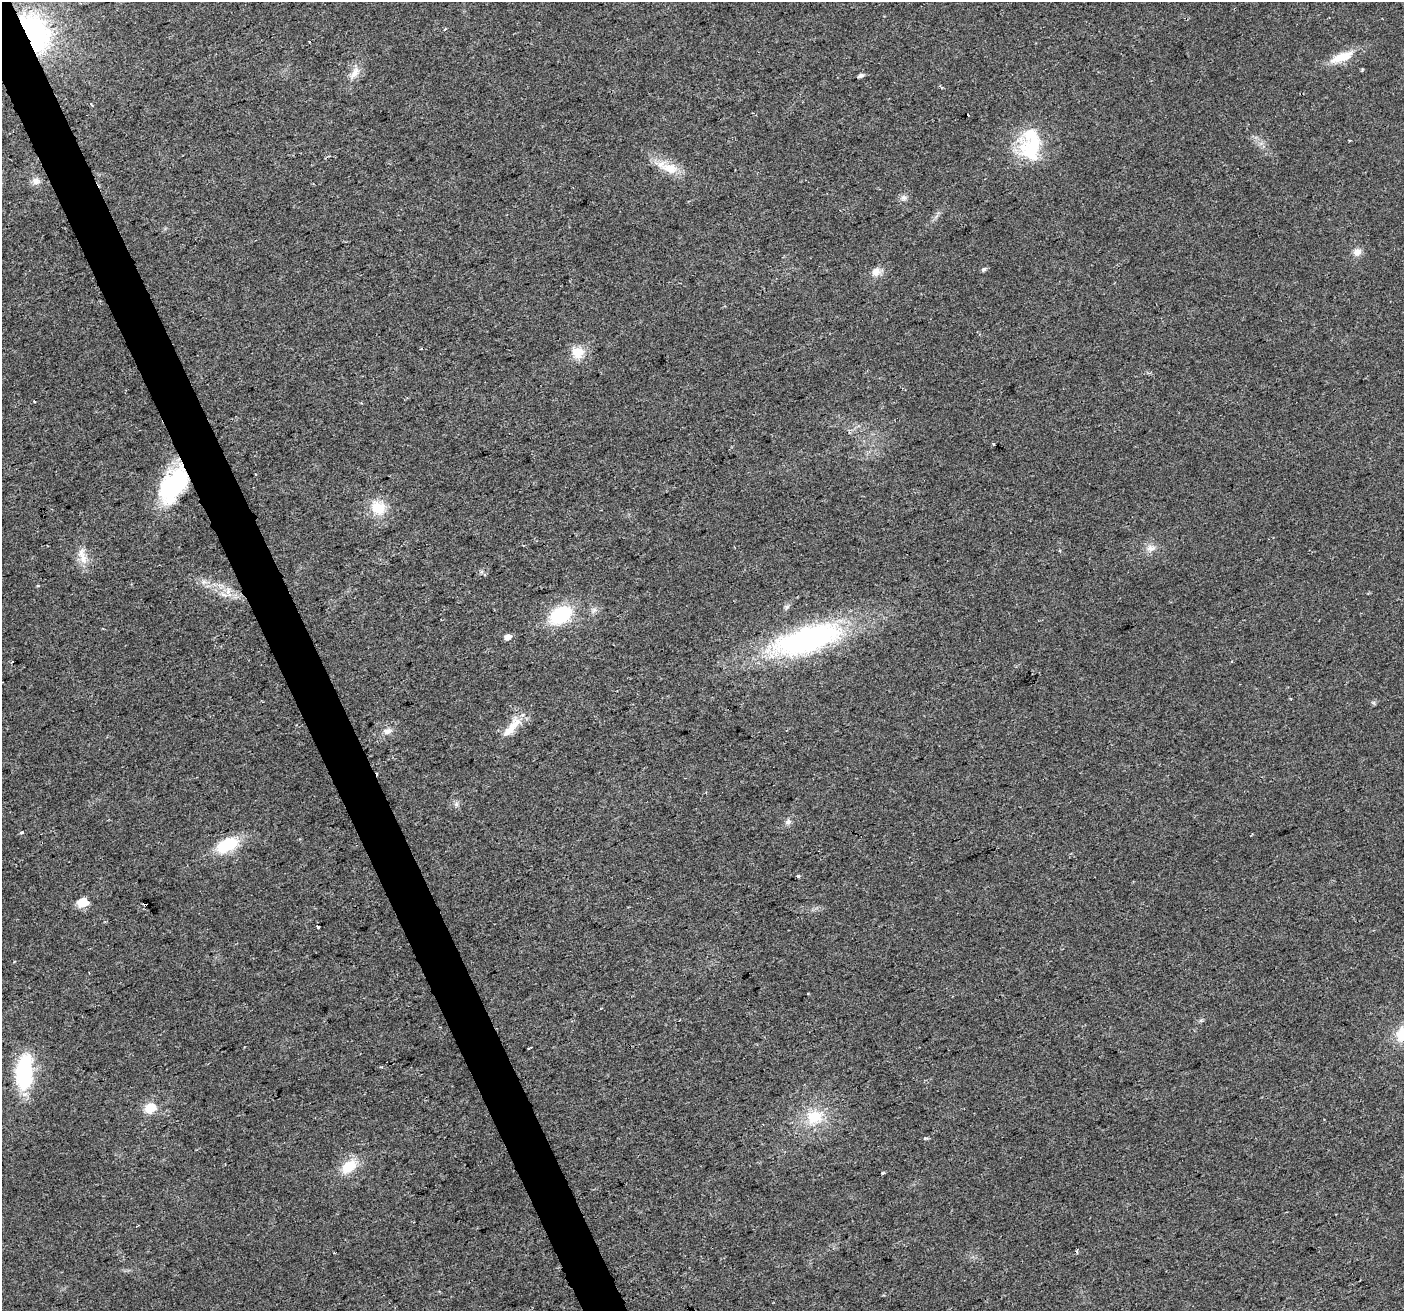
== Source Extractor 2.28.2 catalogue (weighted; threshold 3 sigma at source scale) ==
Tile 11 of 4 x 4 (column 3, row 3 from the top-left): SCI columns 2805-4206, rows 1451-2759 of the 5607 x 5461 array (HDU 1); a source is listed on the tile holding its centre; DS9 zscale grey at full resolution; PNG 1406 x 1313 px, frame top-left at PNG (2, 2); no overlay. Shown black and unused: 3% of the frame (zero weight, under 2 of 3 exposures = <1% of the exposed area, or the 3 px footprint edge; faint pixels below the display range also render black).
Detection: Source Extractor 2.28.2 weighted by HDU 2 'WHT'; one run over the whole footprint, this tile lists its part. Background 0.0293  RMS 0.0063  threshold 0.0285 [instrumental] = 3 sigma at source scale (4.5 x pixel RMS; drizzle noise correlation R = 1.50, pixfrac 1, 0.0396/0.0396 arcsec/px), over >= 5 px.
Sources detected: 49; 6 cosmic-ray / hot-pixel residue — not listed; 1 inside a brighter listed object's ellipse — not listed separately; the other 42 listed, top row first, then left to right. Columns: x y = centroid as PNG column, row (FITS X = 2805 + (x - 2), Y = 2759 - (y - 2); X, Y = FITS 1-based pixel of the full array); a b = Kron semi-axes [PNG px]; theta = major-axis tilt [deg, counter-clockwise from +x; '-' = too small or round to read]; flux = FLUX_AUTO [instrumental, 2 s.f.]
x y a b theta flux
34 33 34 22 -62 130
1342 57 29 10 21 15
355 73 21 8 58 6.1
861 75 6 4 23 1.9
91 104 3 3 - 1.2
968 115 3 2 - 0.84
1032 149 35 33 -80 36
669 168 28 13 -12 13
36 181 11 9 -4 3.9
904 197 10 7 -25 2.2
1357 252 11 10 - 3.9
984 269 6 5 - 1.6
876 272 11 10 - 4.9
578 353 17 15 -35 10
34 401 3 2 - 0.58
993 444 3 2 - 0.93
173 485 39 21 60 64
378 508 17 14 -34 16
1151 548 14 9 7 4.5
83 558 20 10 -78 7.7
204 582 7 6 - 2
223 594 8 5 -29 2.3
561 615 24 16 30 38
508 637 6 5 - 4.1
806 639 75 27 17 160
514 725 31 11 42 12
387 731 12 8 21 3.6
456 804 6 6 - 1.6
788 822 9 7 39 2.3
22 832 3 3 - 1.8
227 845 24 13 24 27
798 876 4 3 - 1.3
83 902 6 5 - 31
318 927 4 3 - 2.4
808 993 3 2 - 0.66
1402 1034 18 15 61 16
24 1072 39 18 86 50
150 1108 12 10 24 11
814 1117 25 19 24 22
349 1166 20 13 42 15
883 1173 5 3 - 0.76
1076 1251 5 3 - 0.85
Overlapping masked pixels (flux is a lower limit): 2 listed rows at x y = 34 33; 173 485
Isophote crosses this tile's border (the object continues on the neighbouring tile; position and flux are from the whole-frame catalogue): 1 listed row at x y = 1402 1034
Unlisted compact peaks at least as high as the median listed source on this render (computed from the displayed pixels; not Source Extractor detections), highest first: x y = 925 1138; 1374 703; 1201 1020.